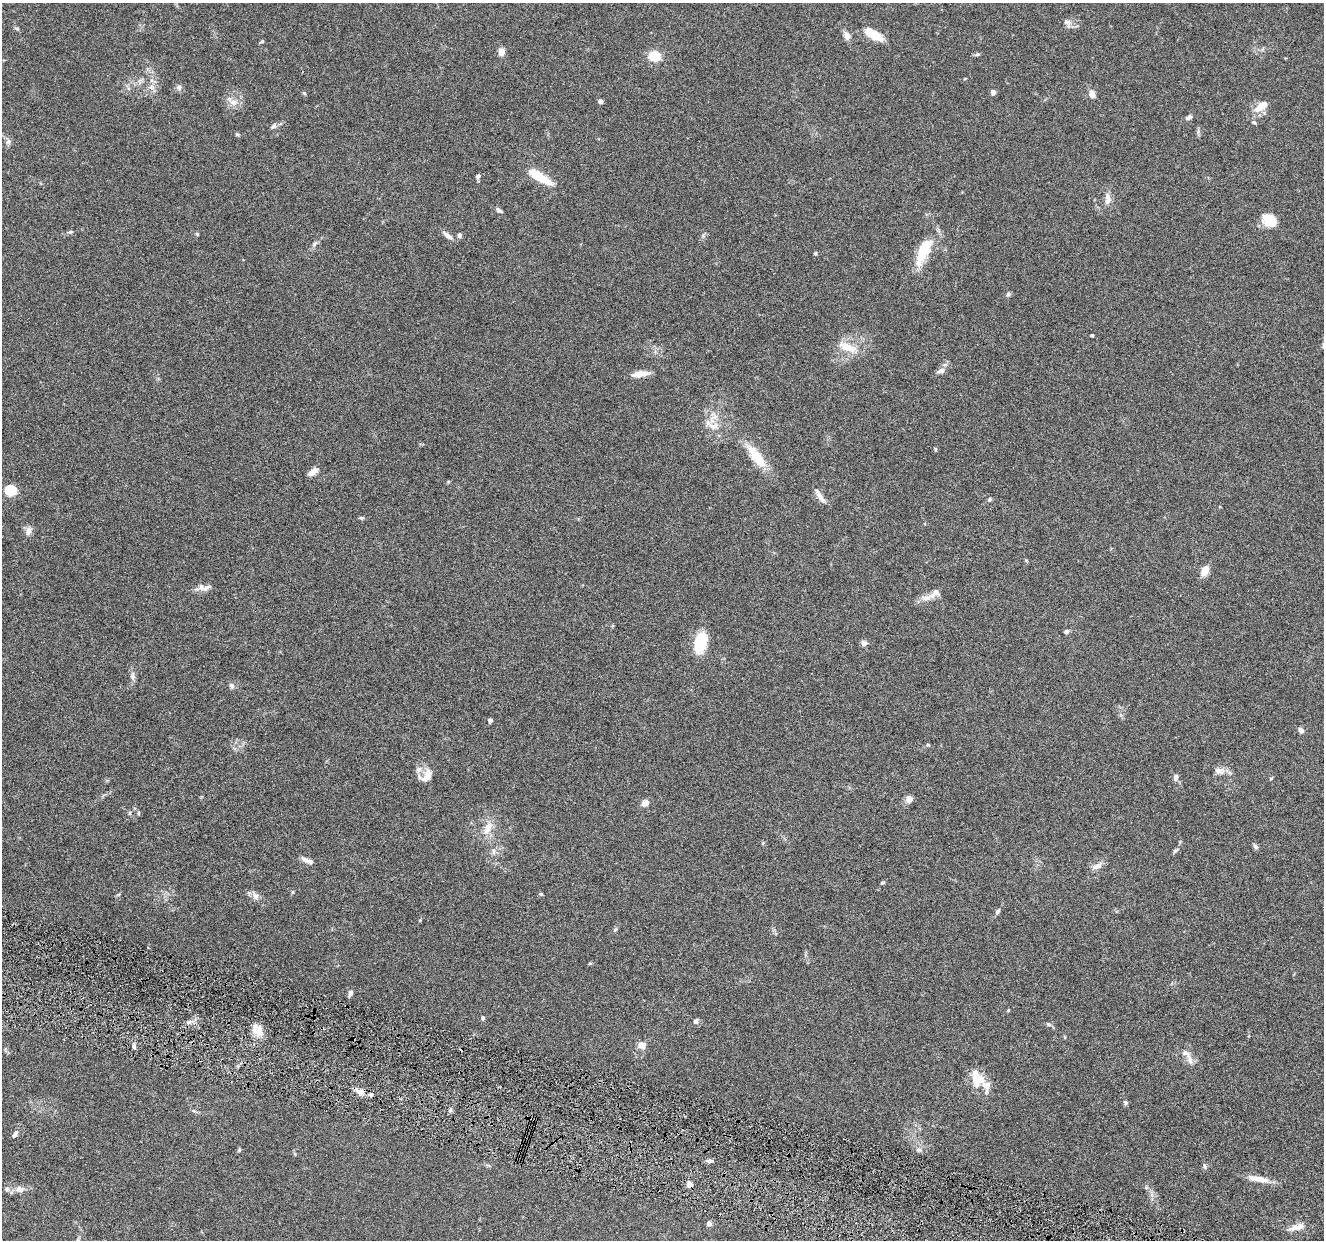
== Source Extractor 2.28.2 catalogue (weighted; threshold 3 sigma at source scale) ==
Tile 6 of 4 x 4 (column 2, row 2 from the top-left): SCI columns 1330-2651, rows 2740-3977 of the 5302 x 5350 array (HDU 1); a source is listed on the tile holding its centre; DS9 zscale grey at full resolution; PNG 1326 x 1242 px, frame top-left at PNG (2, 3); no overlay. Shown black and unused: <1% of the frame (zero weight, under 4 of 8 exposures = <1% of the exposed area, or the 3 px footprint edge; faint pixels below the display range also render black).
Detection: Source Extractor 2.28.2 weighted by HDU 2 'WHT'; one run over the whole footprint, this tile lists its part. Background 0.0882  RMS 0.0047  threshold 0.0192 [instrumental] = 3 sigma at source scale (4.09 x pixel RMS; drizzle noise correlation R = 1.36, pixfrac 0.8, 0.05/0.05 arcsec/px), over >= 5 px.
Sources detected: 107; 5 inside a brighter listed object's ellipse — not listed separately; the other 102 listed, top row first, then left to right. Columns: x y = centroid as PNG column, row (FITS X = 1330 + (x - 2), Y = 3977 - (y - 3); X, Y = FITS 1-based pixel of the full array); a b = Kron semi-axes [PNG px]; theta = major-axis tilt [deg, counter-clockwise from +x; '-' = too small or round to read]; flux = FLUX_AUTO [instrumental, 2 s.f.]
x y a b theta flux
1066 22 10 7 -8 1.7
17 28 7 3 -9 0.61
873 34 22 9 -30 7.7
847 35 12 7 -66 2.4
262 41 6 4 17 0.47
501 52 7 6 - 3.5
977 54 7 5 3 0.71
654 56 14 12 -2 7.4
151 87 7 6 - 1.5
179 87 8 7 - 1.2
993 92 6 6 - 1.2
304 93 5 4 - 0.49
1092 94 7 6 - 3
601 101 5 4 - 1.2
233 102 17 9 -30 3.4
1263 104 14 9 37 4.3
1189 117 8 5 24 1.2
1254 122 6 4 -8 0.55
274 126 9 5 48 1.1
237 134 6 3 -19 0.51
8 142 8 6 -90 1.3
478 176 7 5 54 0.97
539 177 30 9 -32 11
1108 199 16 8 -90 2.8
499 210 9 4 -32 0.87
1269 220 16 13 -21 6.8
71 232 6 5 - 0.68
197 234 5 4 - 0.51
459 235 6 5 - 1.1
448 236 14 6 -35 2.3
314 244 8 6 46 1.1
815 253 5 4 - 0.58
920 255 28 11 80 9.3
1008 294 6 5 - 0.85
1092 335 3 3 - 0.6
847 347 27 10 -22 6.7
941 371 12 6 17 1.7
641 374 17 7 6 4.5
712 426 18 9 -3 3.9
935 449 5 4 - 0.51
756 456 34 11 -54 11
313 472 13 6 37 2.4
10 490 11 10 - 7.7
820 496 20 6 -56 2.7
989 499 6 4 24 0.67
360 518 7 3 0 0.6
28 531 12 7 77 2
1205 571 11 7 66 4.2
200 587 16 9 30 2.8
926 598 15 8 9 3.3
1066 631 6 5 - 1
700 643 20 11 77 16
864 643 6 5 - 2
132 676 12 7 89 1.8
232 686 8 6 -67 1.2
490 720 4 4 - 1.9
1301 730 7 5 -48 1.4
928 745 6 3 -18 0.45
1219 771 16 8 -3 2.7
426 776 19 12 44 4.8
1176 777 8 6 76 1.5
1271 778 5 3 - 0.45
909 799 8 8 - 2.5
645 803 10 8 43 2
130 813 6 3 72 0.48
488 828 21 10 64 5.2
1255 847 8 5 -44 0.93
1175 850 8 5 43 0.8
493 851 10 4 90 1.1
307 860 17 5 -23 2.1
1097 866 16 7 20 2.3
882 883 6 4 18 0.55
292 892 5 3 - 0.51
541 894 5 4 - 0.49
255 896 12 8 -61 2.1
997 911 9 5 45 0.89
615 930 5 5 - 0.58
350 993 8 5 73 1.4
1008 1010 5 4 - 0.38
483 1018 5 4 - 0.92
696 1021 6 5 - 1.2
1048 1024 7 5 -27 0.82
257 1030 16 11 -73 5.1
641 1045 10 8 -20 3
134 1046 7 4 -82 0.88
1190 1059 19 6 -69 2.7
976 1077 19 10 -64 10
360 1092 10 7 -9 3.1
371 1095 5 5 - 1
1125 1102 7 5 -84 0.74
194 1111 6 4 -18 0.62
15 1134 9 5 51 1.2
918 1149 8 6 0 1.2
239 1150 6 4 76 0.56
710 1161 9 5 5 1.2
1205 1166 8 5 -79 0.85
1258 1179 28 7 -10 5
689 1184 8 6 -73 1.6
7 1189 7 5 86 0.97
20 1189 11 8 -16 2.3
709 1224 7 5 79 1.3
1297 1227 21 7 14 3.5